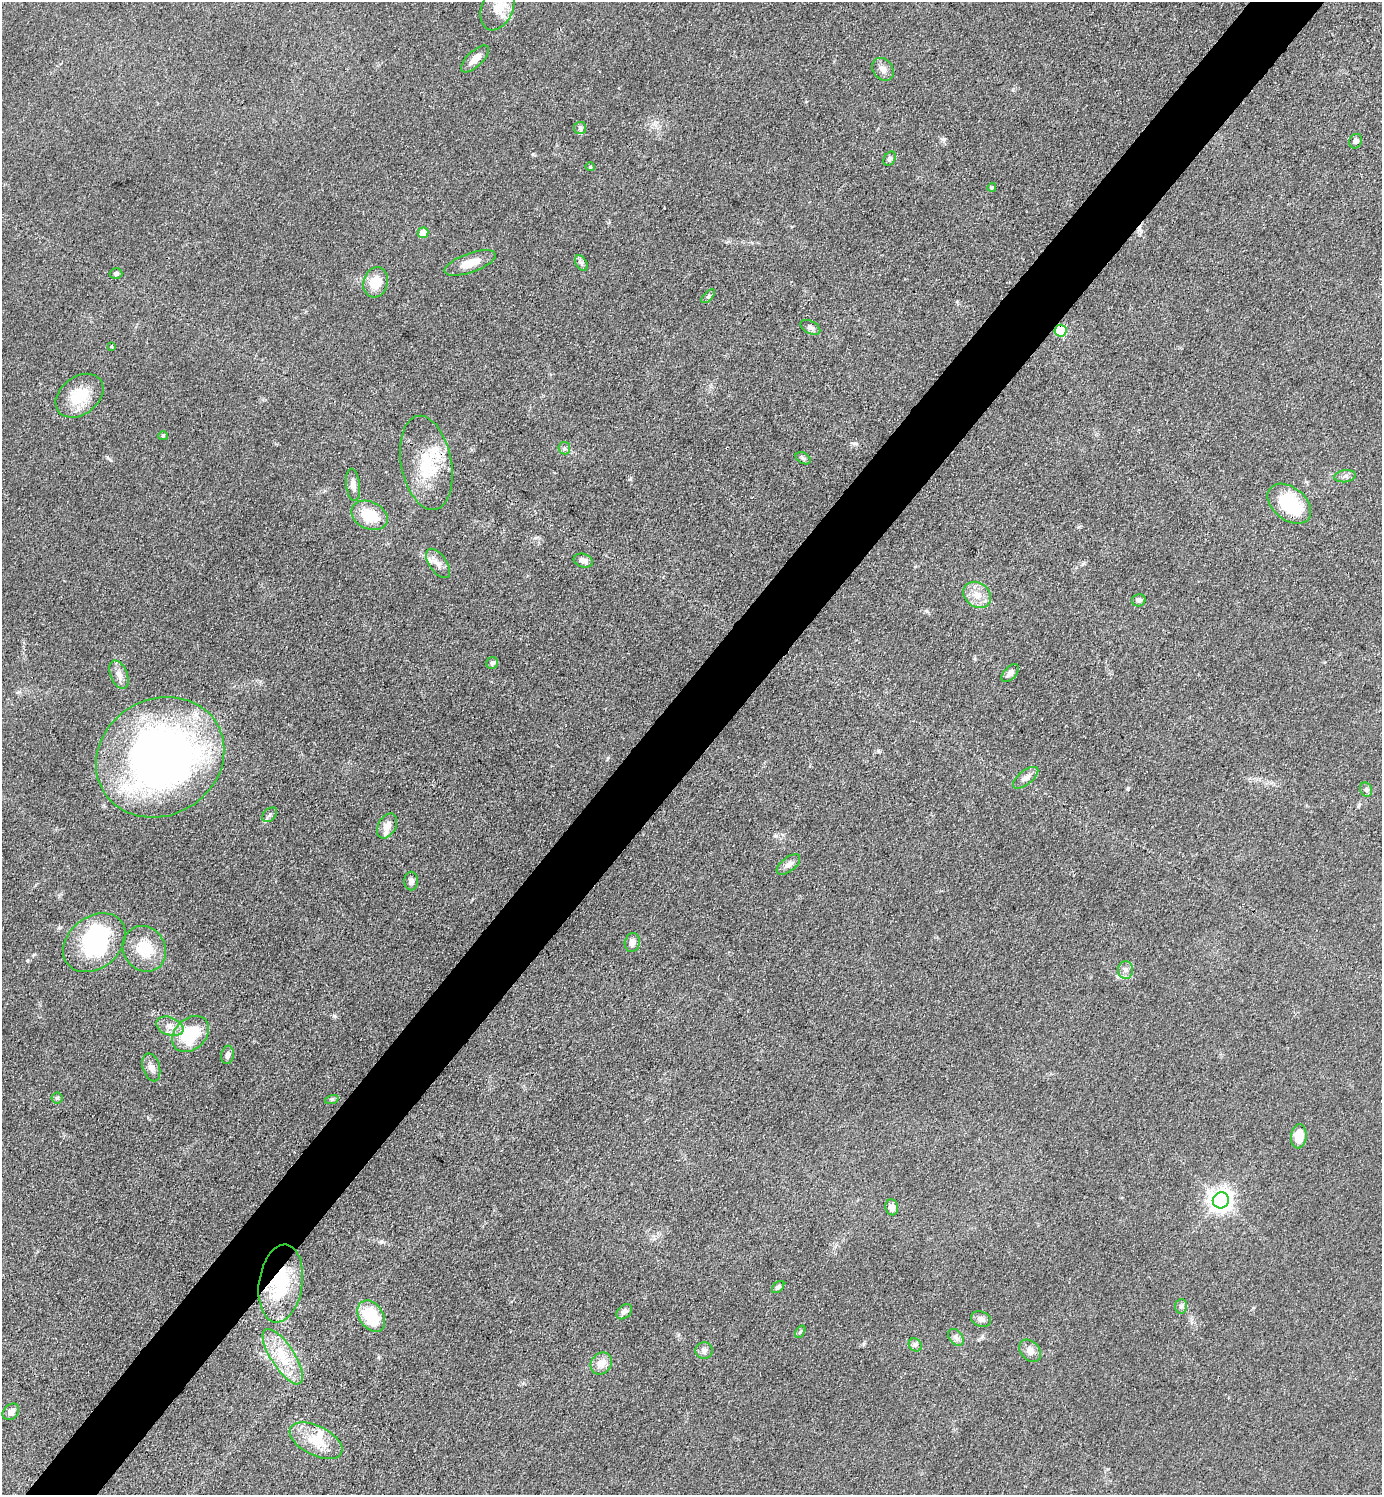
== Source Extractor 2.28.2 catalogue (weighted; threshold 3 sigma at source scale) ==
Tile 10 of 4 x 4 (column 2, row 3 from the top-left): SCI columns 1679-3058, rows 1495-2987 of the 5976 x 5974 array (HDU 1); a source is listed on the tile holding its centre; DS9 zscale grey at full resolution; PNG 1384 x 1497 px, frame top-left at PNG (2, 2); each listed source drawn as its Kron ellipse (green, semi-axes under 4 px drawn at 4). Shown black and unused: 5% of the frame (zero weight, under 3 of 4 exposures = <1% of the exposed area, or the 3 px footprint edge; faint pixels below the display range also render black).
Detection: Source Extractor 2.28.2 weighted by HDU 2 'WHT'; one run over the whole footprint, this tile lists its part. Background 0.0799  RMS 0.0063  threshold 0.0285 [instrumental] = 3 sigma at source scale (4.5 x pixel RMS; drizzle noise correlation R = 1.50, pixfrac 1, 0.05/0.05 arcsec/px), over >= 5 px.
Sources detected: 72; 2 inside a brighter object's white glare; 1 cosmic-ray / hot-pixel residue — neither listed nor drawn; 1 inside a brighter listed object's ellipse — not listed separately; the other 68 listed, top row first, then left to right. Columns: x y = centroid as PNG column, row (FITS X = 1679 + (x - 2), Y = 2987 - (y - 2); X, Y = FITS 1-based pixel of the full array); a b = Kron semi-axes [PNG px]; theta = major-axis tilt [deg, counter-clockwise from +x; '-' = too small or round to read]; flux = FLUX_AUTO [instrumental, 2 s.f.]
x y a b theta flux
498 7 24 15 66 12
475 59 18 7 44 5.7
883 69 12 9 -51 4
580 128 6 6 - 1.4
1356 141 7 6 - 1.9
889 159 7 5 57 1.7
590 167 4 4 - 0.64
992 187 4 4 - 1
423 233 5 5 - 12
470 263 27 9 19 10
581 263 8 5 -59 1.8
116 273 6 5 - 1.4
376 282 15 12 73 13
708 296 9 3 46 1.1
810 327 11 6 -29 2.3
1061 331 6 6 - 36
112 346 3 3 - 0.82
80 396 26 19 37 20
163 436 5 4 - 0.82
564 448 6 5 - 1.4
803 458 8 5 -30 1.3
426 463 48 25 -79 33
1345 476 11 6 7 2.3
353 485 16 7 -83 3.6
1289 504 25 16 -39 35
369 515 19 13 -25 19
583 561 10 6 -16 3.2
438 563 17 8 -55 4.7
977 595 15 12 -38 8
1139 600 7 6 - 2.1
492 663 6 5 - 2
1010 673 11 6 45 2.5
119 675 15 8 -68 4.3
160 757 66 58 31 390
1026 778 15 7 38 3.8
1366 790 7 5 -68 1.6
270 815 8 6 44 1.7
387 826 13 8 60 6.6
788 864 14 7 38 3.4
411 881 9 6 -90 2.6
94 943 34 25 39 63
632 943 9 7 77 3.3
144 949 24 21 -59 19
1126 970 9 7 -87 2.7
170 1026 14 9 -21 5.1
191 1034 21 15 44 29
227 1055 9 6 82 2.4
151 1067 14 8 -73 3.8
57 1098 5 5 - 1.2
332 1099 7 4 18 1
1299 1136 12 7 83 12
1221 1200 8 8 - 480
892 1207 8 6 -80 3.8
281 1284 39 21 82 44
778 1287 7 4 45 1.4
1181 1306 7 6 - 1.6
624 1312 9 6 42 2.9
371 1316 17 12 -56 28
981 1319 10 7 -21 2.8
800 1332 7 4 58 0.93
956 1337 9 6 -51 2.3
915 1345 7 6 - 1.7
704 1351 8 8 - 2.7
1030 1351 12 9 -47 4.5
283 1357 32 11 -57 19
601 1363 12 10 48 6.4
11 1412 9 7 44 3.9
316 1441 28 14 -27 16
Overlapping masked pixels (flux is a lower limit): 3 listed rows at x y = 1061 331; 426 463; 281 1284
Isophote crosses this tile's border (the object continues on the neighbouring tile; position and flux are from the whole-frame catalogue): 1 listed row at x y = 498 7
Unlisted compact peaks at least as high as the median listed source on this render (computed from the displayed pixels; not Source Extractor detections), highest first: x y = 334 1016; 944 139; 1128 788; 608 758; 854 443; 381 1242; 533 154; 27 960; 107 457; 34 954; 927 611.